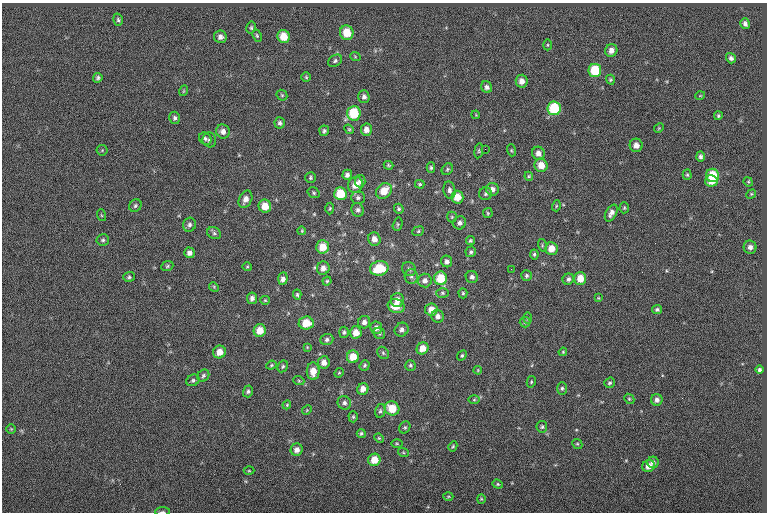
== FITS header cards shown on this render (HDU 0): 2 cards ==
NAXIS1  =                  765
NAXIS2  =                  510

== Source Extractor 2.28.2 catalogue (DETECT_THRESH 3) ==
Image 765 x 510 px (HDU 0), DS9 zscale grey, 1 PNG px = 1 image px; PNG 769 x 514 px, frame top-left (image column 1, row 510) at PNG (2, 3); each listed source drawn as its Kron ellipse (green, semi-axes under 4 px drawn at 4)
Background -0.0152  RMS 6.8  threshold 20.3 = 3 sigma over >= 5 px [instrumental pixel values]
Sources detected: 184; all 184 listed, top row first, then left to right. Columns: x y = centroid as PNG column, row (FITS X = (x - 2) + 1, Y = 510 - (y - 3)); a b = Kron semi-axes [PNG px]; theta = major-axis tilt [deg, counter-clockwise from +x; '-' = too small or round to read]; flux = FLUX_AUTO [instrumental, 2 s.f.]
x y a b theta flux
118 20 6 4 -74 750
745 24 5 4 - 1400
251 28 6 4 78 680
347 33 7 6 - 8700
257 35 6 4 -64 640
284 36 6 6 - 7500
220 37 6 6 - 1800
547 45 5 3 - 460
611 50 6 6 - 2500
355 56 5 3 - 420
731 58 5 5 - 1400
335 61 7 5 32 970
595 70 6 6 - 16000
306 77 5 5 - 580
98 78 5 4 - 940
610 80 5 4 - 560
522 81 6 6 - 2800
487 87 6 5 - 1400
183 91 5 3 - 390
282 95 6 5 - 630
700 96 5 3 - 330
364 97 6 5 - 1600
554 108 7 6 - 20000
354 113 7 7 - 15000
476 115 4 3 - 370
718 116 4 4 - 700
175 118 6 5 - 1000
280 123 5 5 - 1100
659 128 5 4 - 480
349 129 5 4 - 510
366 130 6 5 - 2700
223 131 7 6 - 2200
324 131 5 4 - 830
205 139 6 5 - 1000
209 140 7 6 - 1100
636 145 6 6 - 3100
485 149 2 2 - 600
102 150 5 5 - 570
511 150 6 4 -72 580
479 151 7 4 82 580
538 153 7 6 - 2500
700 157 5 4 - 1200
388 165 5 3 - 540
541 165 7 6 - 5300
431 168 5 4 - 750
447 169 6 5 - 750
347 175 5 4 - 1500
687 175 5 4 - 660
712 175 7 6 - 13000
529 176 4 4 - 530
310 178 5 5 - 740
360 181 6 5 - 1600
711 181 6 5 - 6200
748 182 5 4 - 480
420 184 5 3 - 630
355 185 8 7 - 4900
492 189 6 6 - 2100
449 190 9 6 -81 1300
384 191 8 7 - 6900
314 193 6 5 - 720
340 194 6 6 - 13000
485 194 6 6 - 890
751 194 5 4 - 500
457 197 6 6 - 6000
358 198 7 6 - 1100
245 199 9 6 65 2800
135 206 6 5 - 880
265 206 6 6 - 6300
556 206 5 3 - 510
330 208 6 4 87 570
624 208 5 4 - 610
399 209 5 4 - 760
358 210 7 6 - 1200
488 213 5 4 - 540
611 213 9 5 60 2300
101 215 6 4 -71 500
452 217 5 5 - 570
460 223 7 6 - 1500
398 224 7 4 75 670
189 225 7 6 - 1300
302 231 4 3 - 380
418 231 6 4 24 710
214 233 7 5 -28 1000
374 239 7 6 - 2800
103 240 6 5 - 870
470 241 5 4 - 690
542 245 6 4 -74 640
323 247 6 6 - 6900
750 247 6 6 - 1900
551 249 6 6 - 5100
471 252 5 5 - 780
189 253 5 5 - 1700
534 254 5 4 - 680
447 261 6 5 - 1600
167 266 6 4 24 620
247 267 5 3 - 440
323 268 7 6 - 2500
379 268 9 7 12 13000
409 269 7 6 - 1300
511 269 2 2 - 220
526 276 5 5 - 960
129 277 6 5 - 840
411 277 7 6 - 1200
472 277 6 6 - 1600
283 278 6 4 84 2700
440 278 7 6 - 12000
580 278 6 6 - 6700
568 279 6 5 - 1300
425 280 7 6 - 2000
327 281 4 4 - 600
214 287 5 4 - 500
442 293 6 5 - 780
463 293 5 4 - 650
297 295 5 4 - 620
252 298 6 5 - 1600
598 298 4 4 - 410
265 300 5 4 - 480
397 300 7 6 - 3100
396 306 8 7 - 6400
431 309 6 6 - 4400
657 310 5 4 - 900
438 316 6 6 - 1700
527 318 6 4 -89 540
364 322 6 6 - 1900
525 322 5 5 - 680
306 323 7 6 - 8000
376 328 6 6 - 2300
260 330 6 6 - 5900
402 330 7 6 - 1700
344 332 5 5 - 830
356 332 6 6 - 4200
379 333 6 5 - 920
327 340 6 5 - 1200
307 347 4 3 - 380
422 348 6 5 - 5200
219 352 6 6 - 4400
563 352 4 3 - 500
383 353 7 5 -47 770
462 356 5 4 - 620
353 357 6 6 - 6700
324 362 6 5 - 2900
271 365 5 4 - 610
365 365 5 4 - 670
410 365 5 5 - 770
283 366 6 5 - 840
478 370 4 3 - 370
759 370 4 4 - 930
313 371 9 6 -89 4900
339 373 5 4 - 500
203 376 6 5 - 850
193 380 7 5 25 910
299 381 5 3 - 510
531 382 6 4 77 610
609 383 5 5 - 790
562 388 6 5 - 890
363 389 6 5 - 3300
248 391 6 5 - 910
629 399 5 4 - 600
474 400 6 4 1 570
657 400 6 6 - 1700
344 403 7 6 - 1500
287 405 4 4 - 460
392 408 7 7 - 9300
307 410 5 4 - 500
380 411 7 5 77 910
353 417 5 4 - 660
405 427 6 5 - 790
542 427 6 5 - 800
11 429 4 4 - 480
361 433 4 4 - 760
379 438 5 4 - 540
397 443 5 3 - 510
577 444 5 4 - 560
453 446 5 4 - 640
297 450 6 6 - 2300
403 452 5 3 - 490
374 460 6 6 - 6700
653 462 6 5 - 1500
648 466 6 6 - 3900
249 471 5 3 - 460
498 484 5 4 - 620
448 496 5 3 - 460
481 499 4 4 - 490
162 512 7 3 4 600
At the frame edge (FLAGS 8, measured only in part): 1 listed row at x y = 162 512